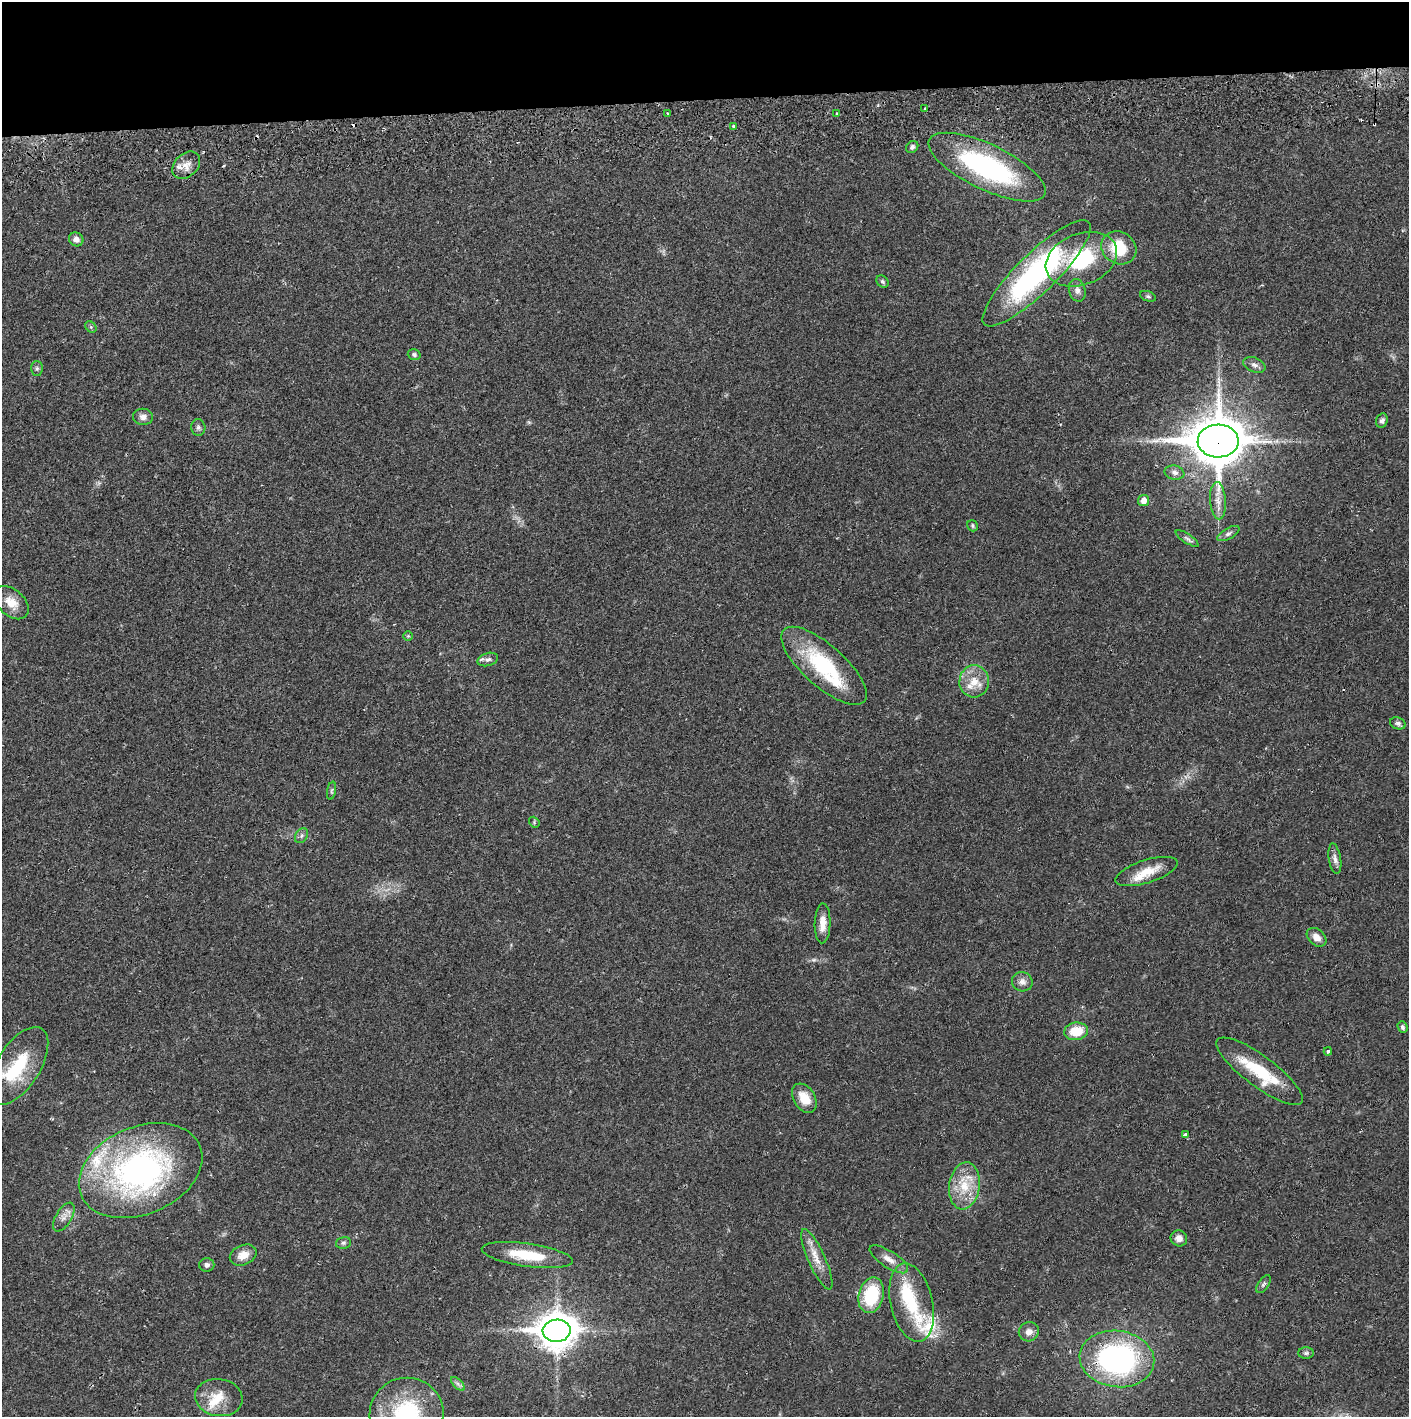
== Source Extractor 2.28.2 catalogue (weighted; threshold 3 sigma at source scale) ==
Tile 2 of 3 x 3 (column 2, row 1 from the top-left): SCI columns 1410-2816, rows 2885-4299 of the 4229 x 4357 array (HDU 1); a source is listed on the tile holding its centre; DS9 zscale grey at full resolution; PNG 1411 x 1419 px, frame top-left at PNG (2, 2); each listed source drawn as its Kron ellipse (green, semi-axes under 4 px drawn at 4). Shown black and unused: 7% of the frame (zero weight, under 2 of 3 exposures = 3% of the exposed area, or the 3 px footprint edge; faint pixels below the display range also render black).
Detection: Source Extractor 2.28.2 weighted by HDU 2 'WHT'; one run over the whole footprint, this tile lists its part. Background 0.0213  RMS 0.0035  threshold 0.0156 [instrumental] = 3 sigma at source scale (4.5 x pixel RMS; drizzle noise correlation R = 1.50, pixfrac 1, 0.05/0.05 arcsec/px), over >= 5 px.
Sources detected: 83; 2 inside a brighter object's white glare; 5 cosmic-ray / hot-pixel residue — neither listed nor drawn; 7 inside a brighter listed object's ellipse — not listed separately; the other 69 listed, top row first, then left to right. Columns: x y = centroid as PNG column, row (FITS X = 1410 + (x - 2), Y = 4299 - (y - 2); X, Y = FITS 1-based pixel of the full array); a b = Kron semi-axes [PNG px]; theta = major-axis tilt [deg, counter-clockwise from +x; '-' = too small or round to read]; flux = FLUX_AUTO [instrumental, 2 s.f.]
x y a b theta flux
925 109 3 2 - 0.48
837 113 3 3 - 0.56
667 114 3 2 - 0.46
733 126 3 3 - 0.58
912 147 6 5 - 0.82
186 165 16 11 44 3.6
987 167 64 22 -25 55
76 239 7 6 - 1.7
1119 248 18 16 -33 13
1081 259 37 25 22 26
1037 273 73 20 44 72
882 281 7 5 -45 0.69
1077 290 11 8 -75 1.7
1148 296 8 5 -20 0.65
91 327 6 5 - 0.51
414 355 6 5 - 0.81
1254 365 11 7 -22 1.6
37 368 7 6 - 0.8
143 417 10 8 -8 1.9
1382 421 7 6 - 0.94
198 427 8 7 - 1
1218 441 20 16 1 1400
1174 472 10 7 -11 1.5
1144 500 6 5 - 2.5
1218 501 19 8 -86 3.4
973 526 6 5 - 0.62
1228 534 12 5 29 1.1
1187 538 13 4 -33 1.1
11 603 20 13 -42 5
408 636 5 5 - 0.46
488 659 10 6 16 1.3
824 666 54 20 -41 27
974 681 16 15 - 5.7
1398 723 8 6 -20 1.1
331 791 9 4 80 0.6
534 822 6 4 -50 0.47
302 836 8 6 56 0.85
1335 859 15 6 -81 1.7
1147 871 32 11 18 7.3
823 923 20 8 88 3.9
1316 937 11 7 -42 2.9
1022 982 10 9 - 2
1403 1027 6 4 -71 0.75
1076 1031 12 8 9 8.1
1328 1051 4 4 - 0.6
19 1066 44 21 58 19
1260 1071 53 15 -37 18
804 1098 16 10 -58 6
1185 1135 4 3 - 2
141 1171 64 43 23 100
964 1186 24 15 82 9.4
64 1217 16 8 59 2.4
1179 1238 8 8 - 2
343 1243 8 5 14 0.79
243 1255 14 10 23 3.6
527 1255 46 11 -8 13
817 1259 33 8 -66 5
889 1259 22 8 -33 3.3
207 1265 7 6 - 1.2
1263 1284 10 5 56 0.76
871 1295 18 12 75 18
912 1303 40 21 -77 17
557 1331 14 11 3 720
1029 1332 10 9 - 2.2
1306 1353 8 5 0 0.81
1117 1359 37 28 -7 76
458 1384 9 4 -45 0.95
219 1398 24 18 -9 7.5
407 1414 37 36 - 35
Overlapping masked pixels (flux is a lower limit): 3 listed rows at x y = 1218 441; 557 1331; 1117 1359
Isophote crosses this tile's border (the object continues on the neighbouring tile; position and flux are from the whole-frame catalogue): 2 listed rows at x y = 19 1066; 407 1414